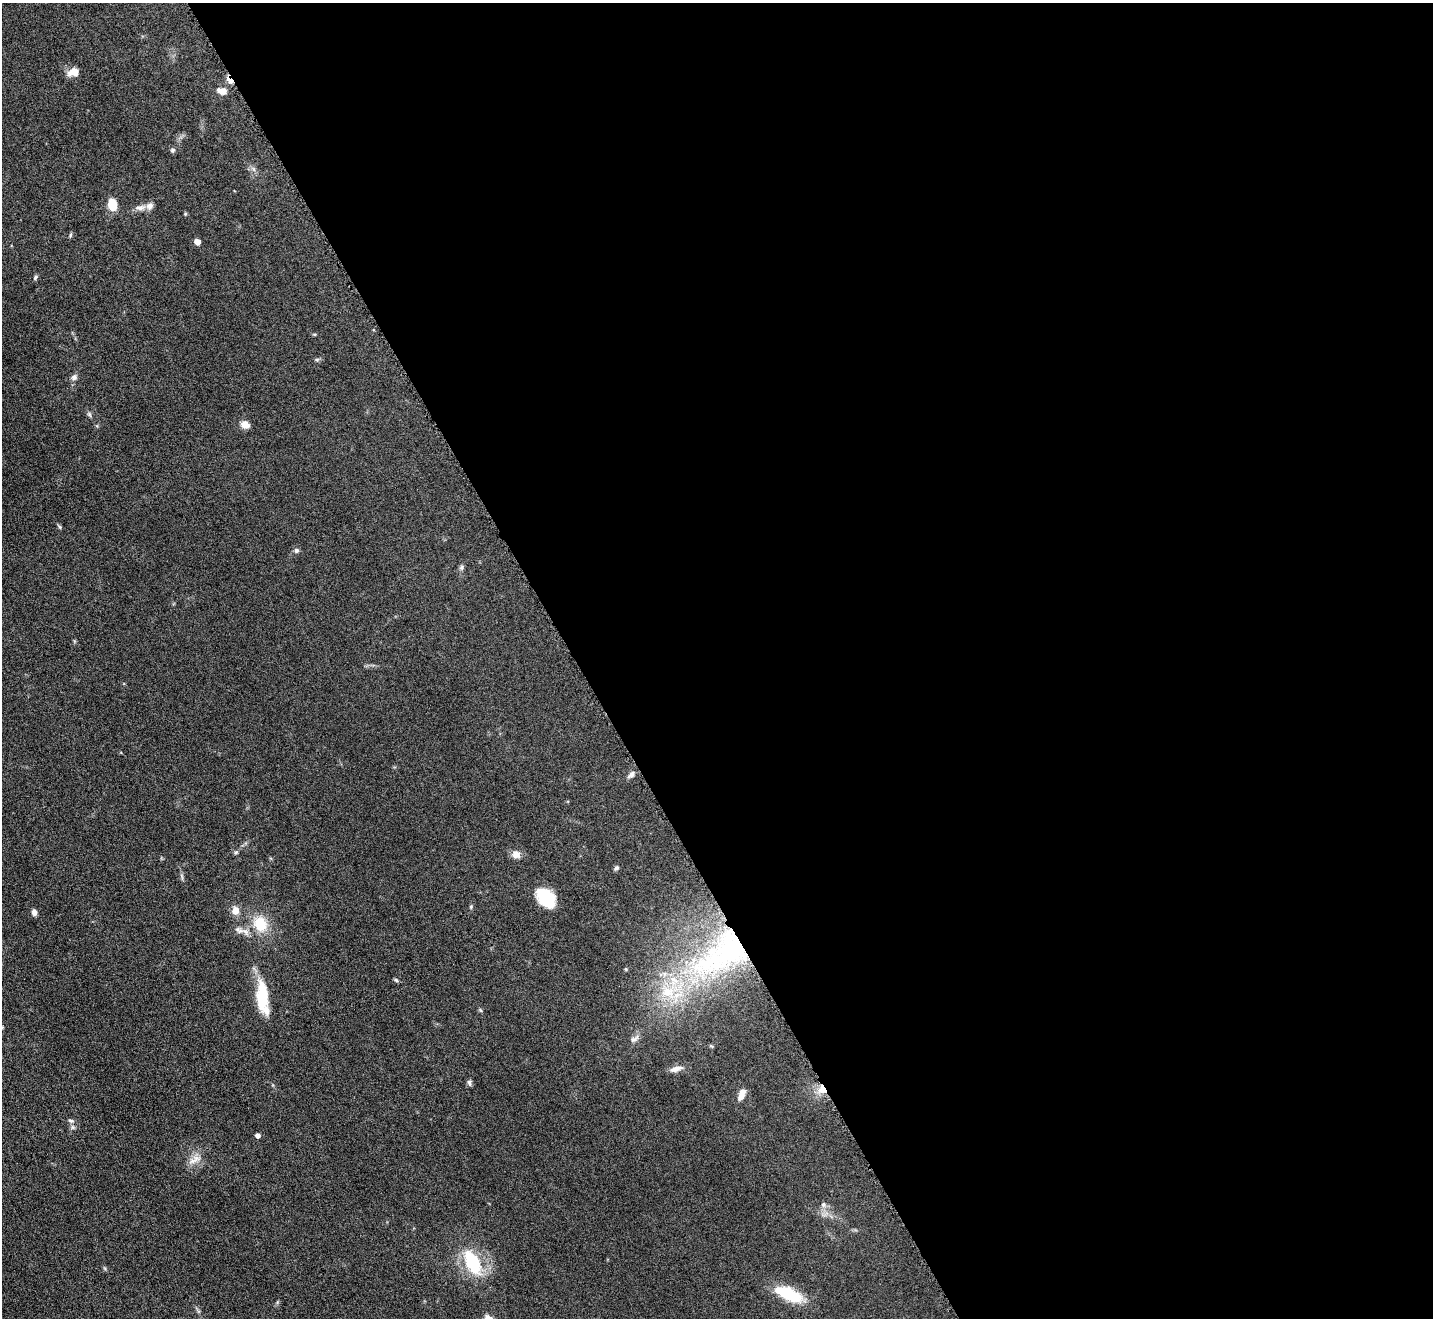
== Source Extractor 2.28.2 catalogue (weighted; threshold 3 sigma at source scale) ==
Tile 8 of 4 x 4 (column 4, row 2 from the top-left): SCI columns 4295-5725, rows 2790-4105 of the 5726 x 5715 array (HDU 1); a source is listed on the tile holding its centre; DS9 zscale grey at full resolution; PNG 1435 x 1320 px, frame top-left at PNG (2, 3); no overlay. Shown black and unused: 60% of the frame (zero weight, under 4 of 8 exposures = <1% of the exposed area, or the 3 px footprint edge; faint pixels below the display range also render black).
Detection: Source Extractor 2.28.2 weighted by HDU 2 'WHT'; one run over the whole footprint, this tile lists its part. Background 0.0475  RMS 0.0046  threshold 0.0186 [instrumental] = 3 sigma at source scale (4.09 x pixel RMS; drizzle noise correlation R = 1.36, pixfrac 0.8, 0.05/0.05 arcsec/px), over >= 5 px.
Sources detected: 49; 2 inside a brighter object's white glare — not listed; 2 inside a brighter listed object's ellipse — not listed separately; the other 45 listed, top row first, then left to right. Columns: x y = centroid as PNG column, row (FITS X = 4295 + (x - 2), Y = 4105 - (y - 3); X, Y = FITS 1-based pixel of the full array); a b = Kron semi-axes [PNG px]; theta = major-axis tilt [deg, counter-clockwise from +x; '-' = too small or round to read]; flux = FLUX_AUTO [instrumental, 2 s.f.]
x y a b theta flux
73 72 13 9 16 4.1
229 80 10 4 -33 3.2
222 91 11 7 -15 3.2
172 150 7 6 - 0.8
112 204 10 8 -82 8.3
140 208 16 6 3 2.4
185 214 5 4 - 0.42
70 235 6 4 88 0.54
197 242 5 4 - 3.8
35 277 7 5 53 0.79
317 359 6 4 19 0.6
74 377 8 7 - 1.4
89 414 8 3 -71 0.7
245 425 11 9 -15 2.8
60 527 6 4 -48 0.56
296 550 6 6 - 1.1
461 567 7 5 68 0.9
631 775 12 6 46 1.6
236 852 6 5 - 0.66
516 854 11 10 - 2.8
616 868 6 5 - 0.89
182 876 10 3 -69 0.73
546 898 20 14 -47 15
471 907 6 5 - 0.56
235 911 10 9 - 3.1
34 912 7 6 - 1.6
260 924 18 15 -60 11
239 930 13 7 -26 2.4
731 947 70 50 55 92
626 969 4 4 - 0.49
396 980 7 4 -45 0.61
667 992 19 17 -11 13
262 997 38 12 -84 18
2 1027 5 3 - 0.37
634 1039 14 7 34 2
676 1069 18 7 15 2.9
469 1083 9 5 -78 0.91
822 1090 11 10 - 4.7
742 1094 14 7 66 3.5
71 1121 7 4 -17 0.81
258 1135 4 4 - 1.6
194 1160 21 8 31 3.7
823 1204 7 7 - 1.2
472 1263 31 16 -63 21
788 1294 31 14 -24 17
Overlapping masked pixels (flux is a lower limit): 3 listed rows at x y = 229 80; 731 947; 822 1090
Isophote crosses this tile's border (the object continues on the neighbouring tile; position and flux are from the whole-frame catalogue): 1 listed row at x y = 2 1027